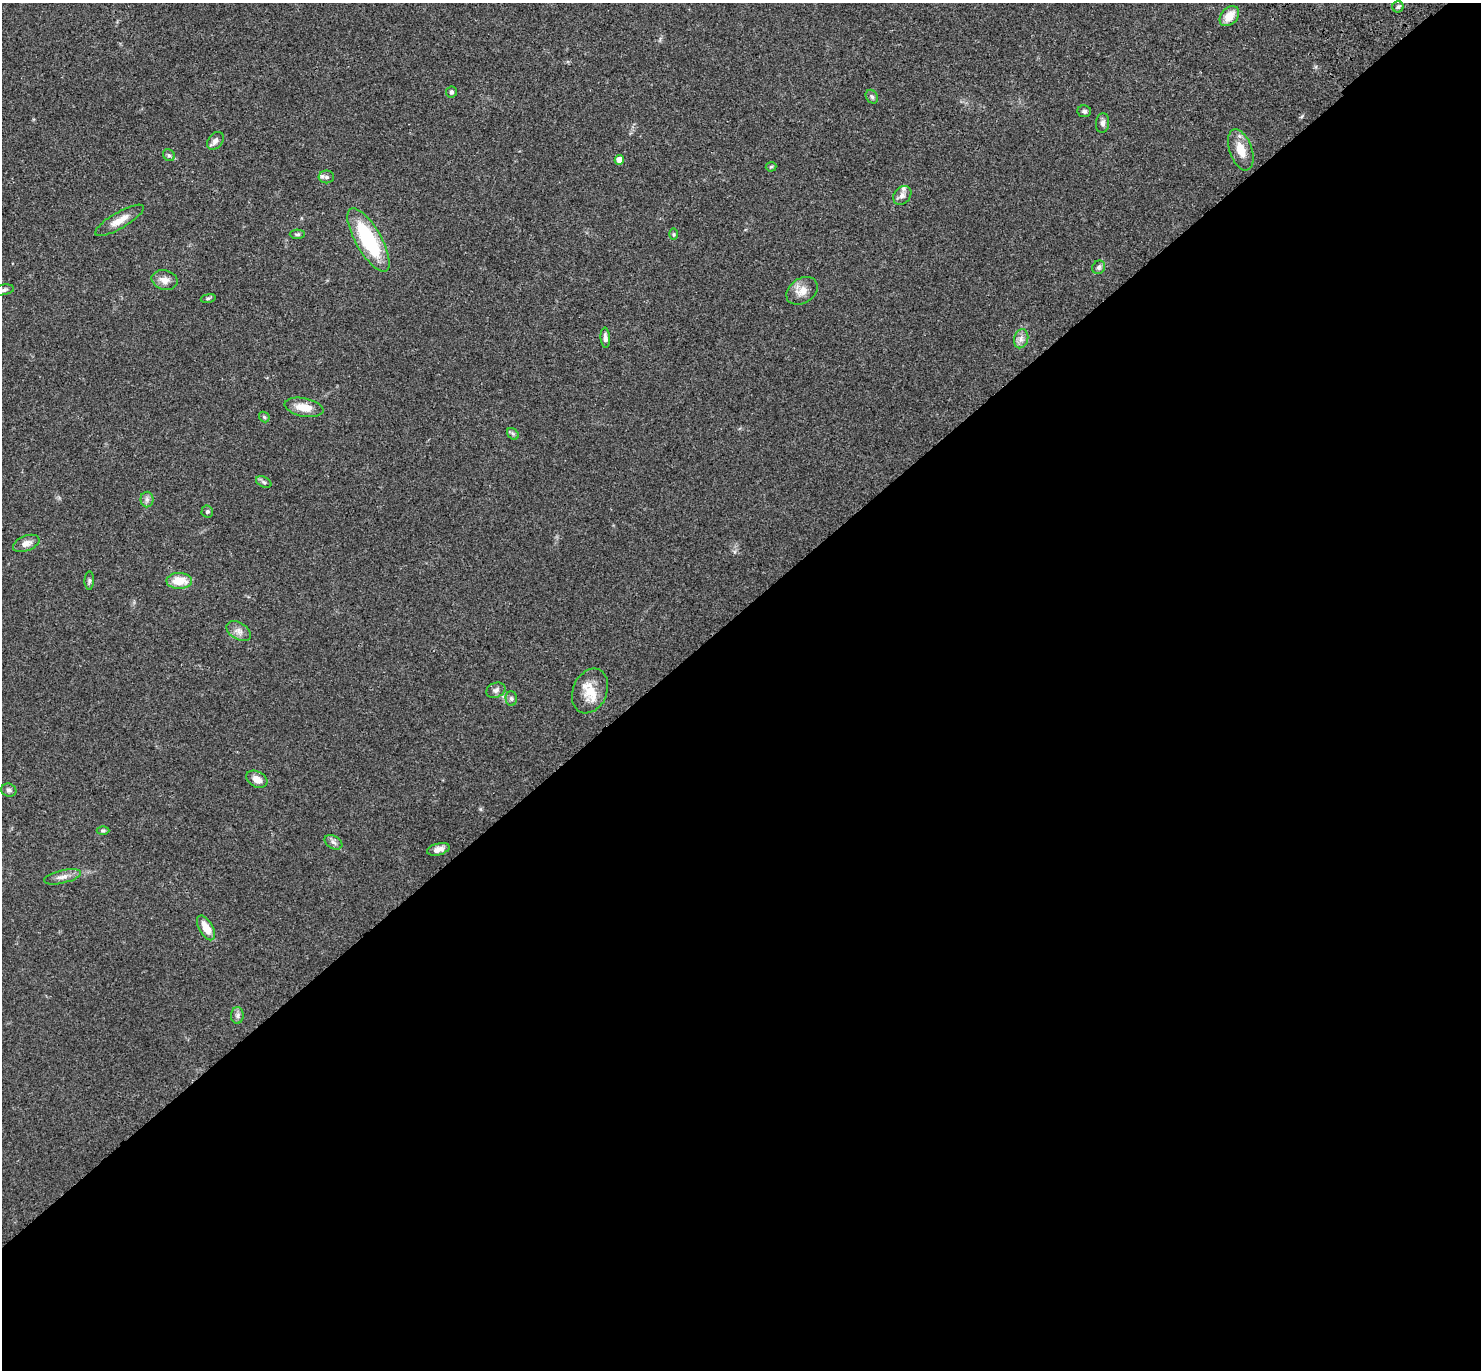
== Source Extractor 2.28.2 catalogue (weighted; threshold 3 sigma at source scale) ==
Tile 15 of 4 x 4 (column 3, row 4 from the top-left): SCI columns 3056-4534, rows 251-1618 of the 6121 x 6108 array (HDU 1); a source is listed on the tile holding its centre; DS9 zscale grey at full resolution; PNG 1483 x 1372 px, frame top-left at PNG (2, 3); each listed source drawn as its Kron ellipse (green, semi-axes under 4 px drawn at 4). Shown black and unused: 55% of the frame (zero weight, under 3 of 4 exposures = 6% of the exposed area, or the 3 px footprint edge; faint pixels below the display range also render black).
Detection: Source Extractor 2.28.2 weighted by HDU 2 'WHT'; one run over the whole footprint, this tile lists its part. Background 0.0502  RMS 0.0054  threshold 0.0242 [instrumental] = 3 sigma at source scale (4.5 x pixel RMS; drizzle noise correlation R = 1.50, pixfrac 1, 0.05/0.05 arcsec/px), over >= 5 px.
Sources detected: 46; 1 inside a brighter listed object's ellipse — not listed separately; the other 45 listed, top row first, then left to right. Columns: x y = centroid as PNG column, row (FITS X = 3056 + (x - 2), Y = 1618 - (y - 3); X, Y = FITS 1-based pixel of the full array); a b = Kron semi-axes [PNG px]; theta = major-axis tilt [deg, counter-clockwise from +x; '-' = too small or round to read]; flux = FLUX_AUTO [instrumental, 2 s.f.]
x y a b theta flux
1398 7 5 5 - 1.1
1229 16 11 8 47 7.1
451 92 5 5 - 0.97
872 97 7 5 -55 1.2
1084 111 7 6 - 1.2
1103 123 10 6 83 2
215 141 10 7 50 2.3
1241 150 21 11 -70 8.2
169 155 6 5 - 1
619 160 5 4 - 4.9
771 167 5 5 - 0.71
326 177 8 6 1 1.5
902 195 10 8 50 2.3
119 220 28 8 30 6.3
297 234 7 4 -1 0.93
674 234 5 4 - 0.71
368 240 36 13 -60 40
1099 267 7 6 - 1.4
165 280 13 9 -13 4
3 290 11 5 10 1.6
802 291 17 12 34 5.7
208 298 7 4 9 0.85
605 338 10 4 -86 1.7
1021 339 10 7 75 2.5
304 407 20 9 -11 7.5
264 417 6 4 -46 0.74
513 434 7 5 -45 1.1
264 482 8 5 -28 1.2
147 499 8 6 90 1.7
207 511 6 6 - 1.1
26 543 14 7 21 3.5
89 581 9 5 90 1
179 581 13 8 -1 9.6
239 631 13 8 -31 3.1
496 690 10 7 20 1.8
590 691 23 17 67 11
511 699 7 5 -88 1.2
257 779 11 7 -29 4.4
9 790 8 6 -19 1.4
103 831 6 4 0 0.8
333 842 9 6 -31 1.9
438 849 11 6 15 3.2
63 877 19 6 13 3.2
206 928 14 6 -60 6.9
237 1015 8 6 89 1.6
Isophote crosses this tile's border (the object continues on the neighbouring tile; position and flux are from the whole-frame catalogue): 1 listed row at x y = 3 290